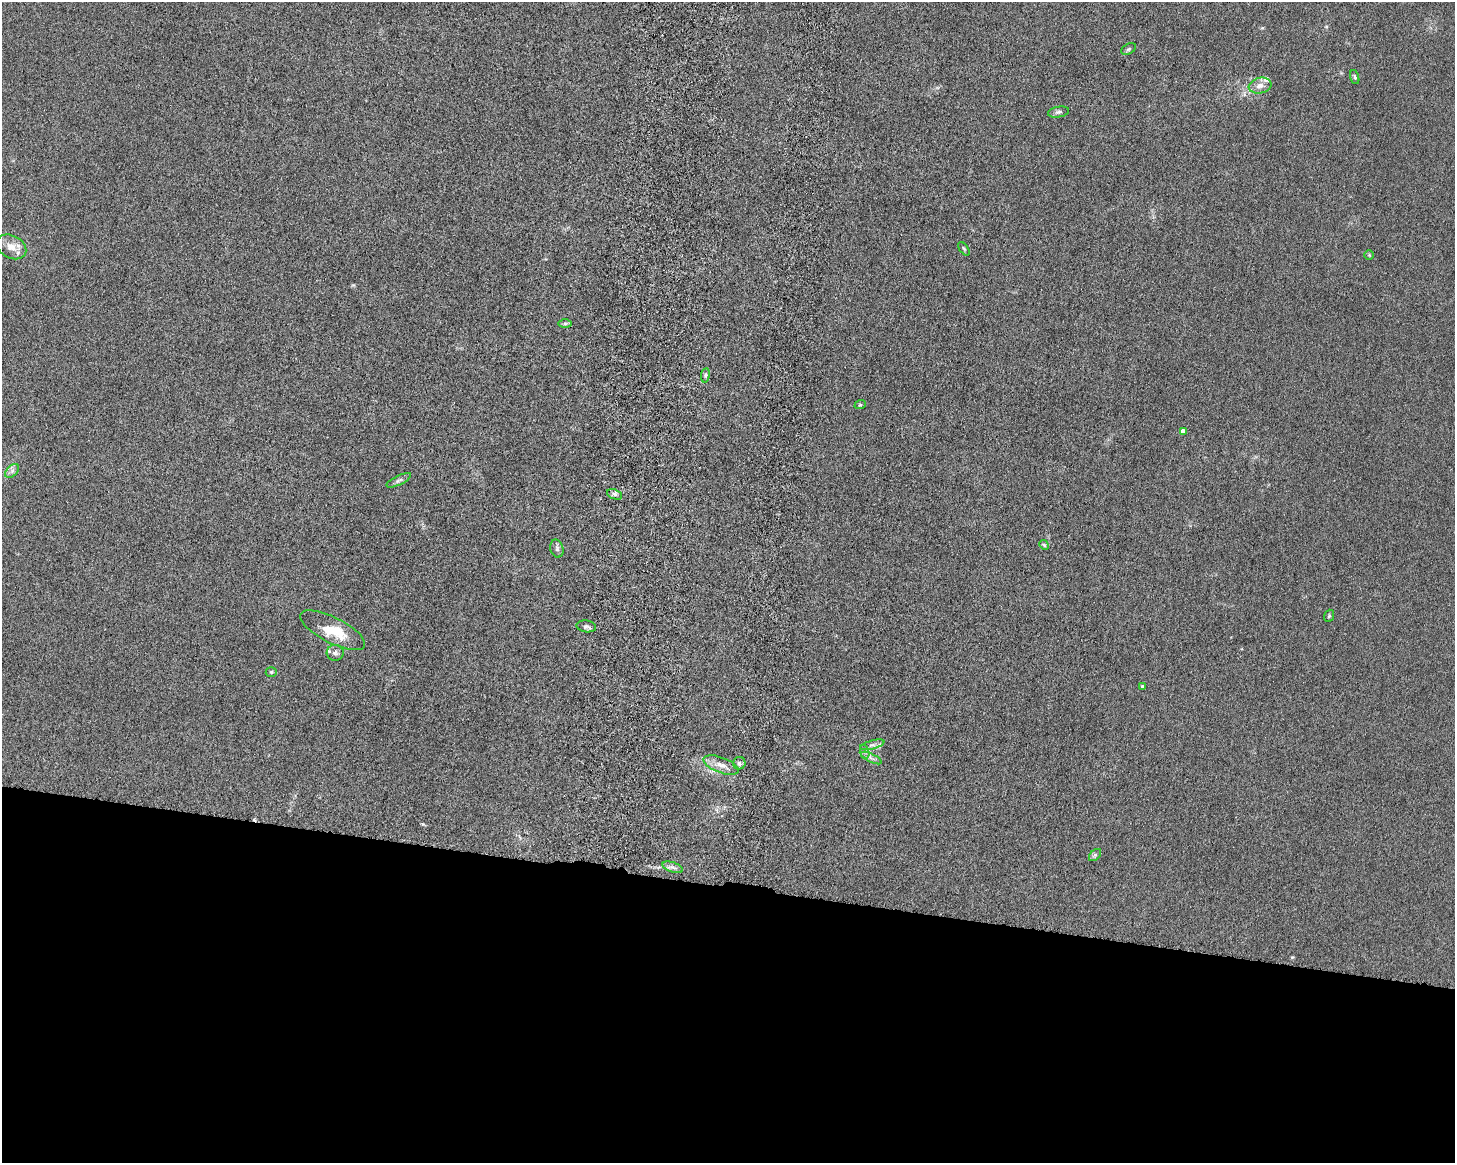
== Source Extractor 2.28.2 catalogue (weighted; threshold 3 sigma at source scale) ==
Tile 11 of 3 x 4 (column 2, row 4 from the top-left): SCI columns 1632-3084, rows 132-1292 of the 4861 x 4803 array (HDU 1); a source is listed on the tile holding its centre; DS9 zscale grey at full resolution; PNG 1457 x 1165 px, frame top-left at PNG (2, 2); each listed source drawn as its Kron ellipse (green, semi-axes under 4 px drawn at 4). Shown black and unused: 24% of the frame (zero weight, under 6 of 12 exposures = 7% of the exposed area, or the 3 px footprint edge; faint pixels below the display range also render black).
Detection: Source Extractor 2.28.2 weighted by HDU 2 'WHT'; one run over the whole footprint, this tile lists its part. Background 0.0142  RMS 0.0034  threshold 0.0141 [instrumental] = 3 sigma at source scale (4.09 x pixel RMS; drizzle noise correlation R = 1.36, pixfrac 0.8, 0.05/0.05 arcsec/px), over >= 5 px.
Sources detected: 33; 1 inside a brighter object's white glare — neither listed nor drawn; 3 inside a brighter listed object's ellipse — not listed separately; the other 29 listed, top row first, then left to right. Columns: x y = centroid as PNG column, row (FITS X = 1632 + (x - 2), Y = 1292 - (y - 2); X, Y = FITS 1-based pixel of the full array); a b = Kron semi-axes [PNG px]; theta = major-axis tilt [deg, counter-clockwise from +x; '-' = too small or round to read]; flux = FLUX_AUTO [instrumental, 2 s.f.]
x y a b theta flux
1129 49 8 5 27 0.56
1355 77 7 3 -72 0.42
1260 86 11 8 12 2.2
1059 112 11 5 10 0.88
11 247 16 11 -27 3.4
964 249 8 4 -54 0.45
1369 255 5 4 - 0.34
565 323 6 4 0 0.56
705 375 7 3 82 0.51
860 405 6 3 18 0.34
1183 431 4 4 - 1.3
12 471 8 5 46 0.95
399 480 13 4 25 0.9
615 494 8 5 -22 0.79
1044 545 5 4 - 0.43
557 549 9 6 -76 0.93
1329 616 6 4 69 0.43
586 626 10 5 -9 0.88
333 630 36 12 -27 8.9
335 653 8 7 - 1.1
271 672 5 4 - 0.43
1142 686 4 3 - 0.49
872 745 12 4 15 1.1
865 752 7 4 -71 0.77
871 758 11 3 -26 0.9
739 763 6 6 - 0.76
721 765 18 7 -21 3
1095 855 7 4 45 0.65
673 867 11 5 -19 1.1